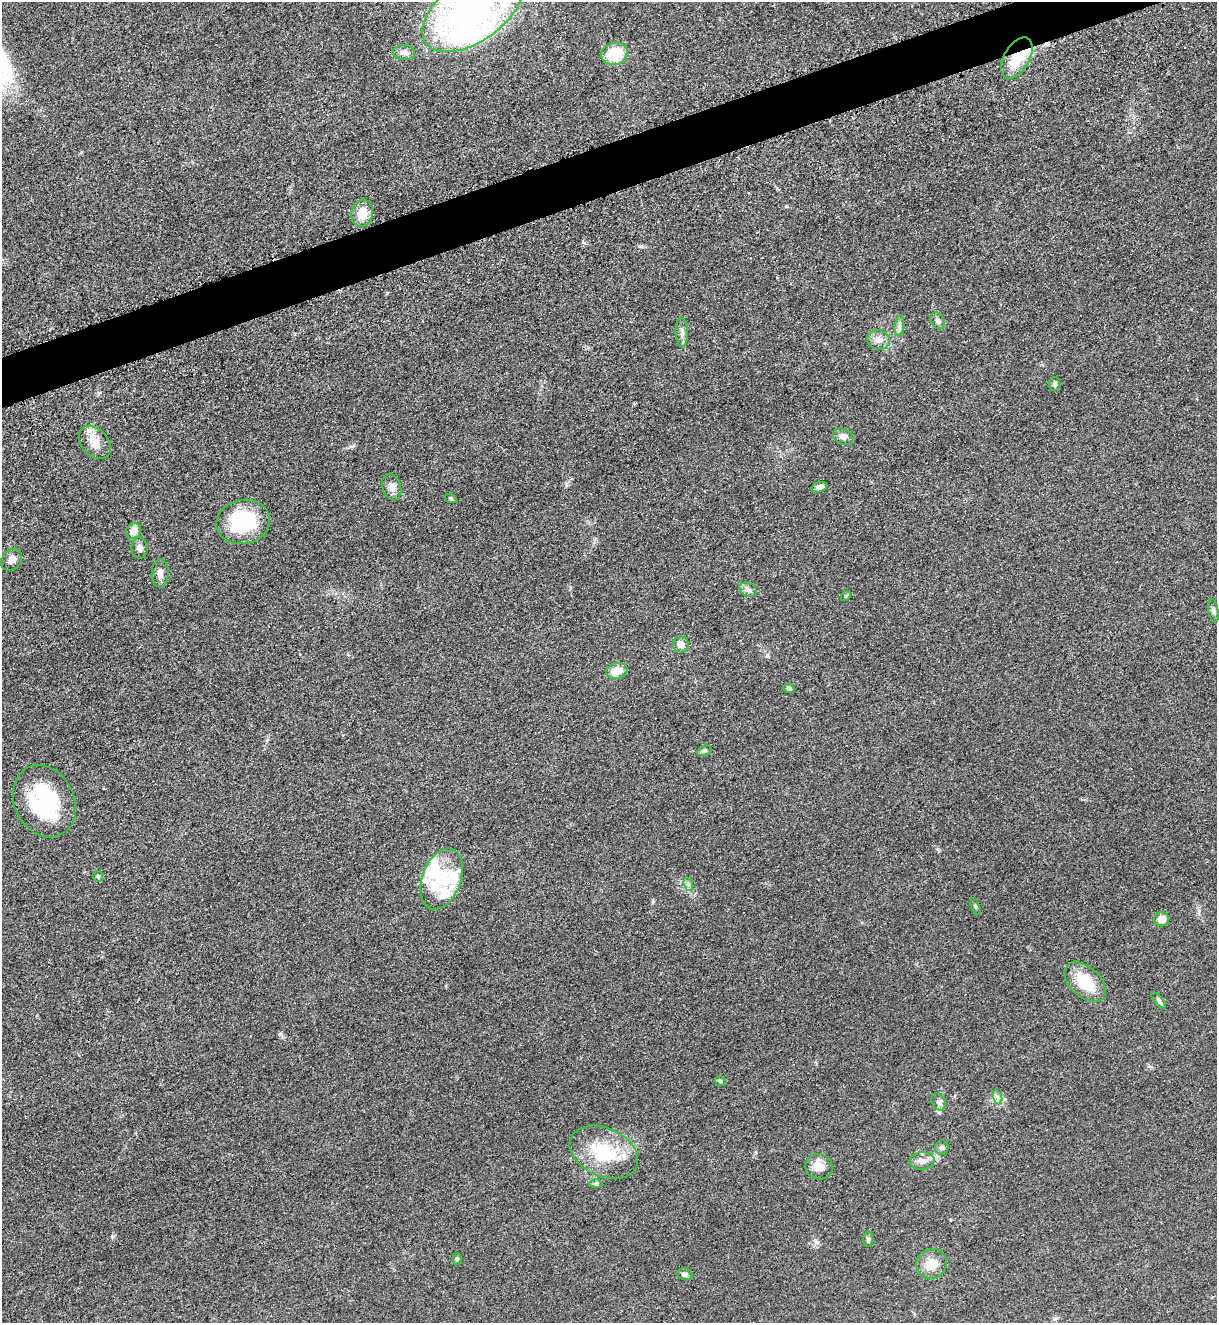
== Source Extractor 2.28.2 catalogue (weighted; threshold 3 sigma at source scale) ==
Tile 10 of 4 x 4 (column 2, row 3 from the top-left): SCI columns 1497-2711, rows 1386-2706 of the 5317 x 5365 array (HDU 1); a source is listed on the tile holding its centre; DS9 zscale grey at full resolution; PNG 1219 x 1325 px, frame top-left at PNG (2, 2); each listed source drawn as its Kron ellipse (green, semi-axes under 4 px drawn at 4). Shown black and unused: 3% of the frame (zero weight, under 3 of 5 exposures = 4% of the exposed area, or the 3 px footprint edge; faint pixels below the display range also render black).
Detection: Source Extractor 2.28.2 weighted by HDU 2 'WHT'; one run over the whole footprint, this tile lists its part. Background 0.051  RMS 0.0059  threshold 0.0267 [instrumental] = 3 sigma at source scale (4.5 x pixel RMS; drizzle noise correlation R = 1.50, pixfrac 1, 0.05/0.05 arcsec/px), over >= 5 px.
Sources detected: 54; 2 inside a brighter object's white glare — neither listed nor drawn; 5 inside a brighter listed object's ellipse — not listed separately; the other 47 listed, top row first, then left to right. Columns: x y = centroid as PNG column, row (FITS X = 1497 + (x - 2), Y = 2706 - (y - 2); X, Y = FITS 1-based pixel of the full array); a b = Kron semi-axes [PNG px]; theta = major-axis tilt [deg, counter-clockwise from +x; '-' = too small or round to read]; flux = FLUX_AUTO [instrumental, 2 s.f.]
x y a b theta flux
473 10 57 31 36 220
404 53 11 7 -2 3.2
614 54 14 11 17 21
1017 58 22 12 60 20
362 213 14 11 78 9.2
937 321 9 6 -63 1.9
899 326 10 4 83 2
682 332 15 6 -88 2.8
878 340 11 9 -15 3.8
1054 384 7 6 - 1.4
843 436 11 7 -24 3.2
95 442 19 13 -49 8.1
392 487 13 9 -73 3.5
819 487 8 5 17 2.8
451 499 6 4 -19 0.76
243 522 27 22 12 38
133 531 8 7 - 5.5
139 548 10 8 -86 2.5
11 560 12 9 51 3.6
160 573 14 8 88 3.4
748 590 9 6 -26 2.3
846 596 5 4 - 0.76
1213 611 12 5 -80 1.8
681 645 8 8 - 3.6
617 671 11 8 12 8.5
789 688 5 4 - 1.2
704 751 7 5 23 1.5
44 801 37 30 -64 47
98 876 5 4 - 0.88
441 879 32 19 70 22
688 884 7 4 -71 1.3
975 907 9 3 -69 0.79
1162 919 7 7 - 5.1
1085 982 24 15 -42 21
1158 1000 10 4 -51 1.3
720 1081 5 5 - 1.1
997 1097 7 4 -70 1.7
939 1102 9 6 -61 2
942 1148 7 7 - 1.6
604 1152 36 24 -25 32
922 1161 12 8 4 3.6
819 1167 14 12 -23 6.5
596 1184 6 4 2 0.83
868 1239 7 5 83 1.5
457 1259 6 4 -88 1.1
931 1264 15 14 - 8.9
685 1274 8 6 -12 1.9
Isophote crosses this tile's border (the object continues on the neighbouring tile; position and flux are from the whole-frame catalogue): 1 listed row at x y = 473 10
Unlisted compact peaks at least as high as the median listed source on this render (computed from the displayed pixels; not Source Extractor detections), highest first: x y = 113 1236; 280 1034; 767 656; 653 901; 641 246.